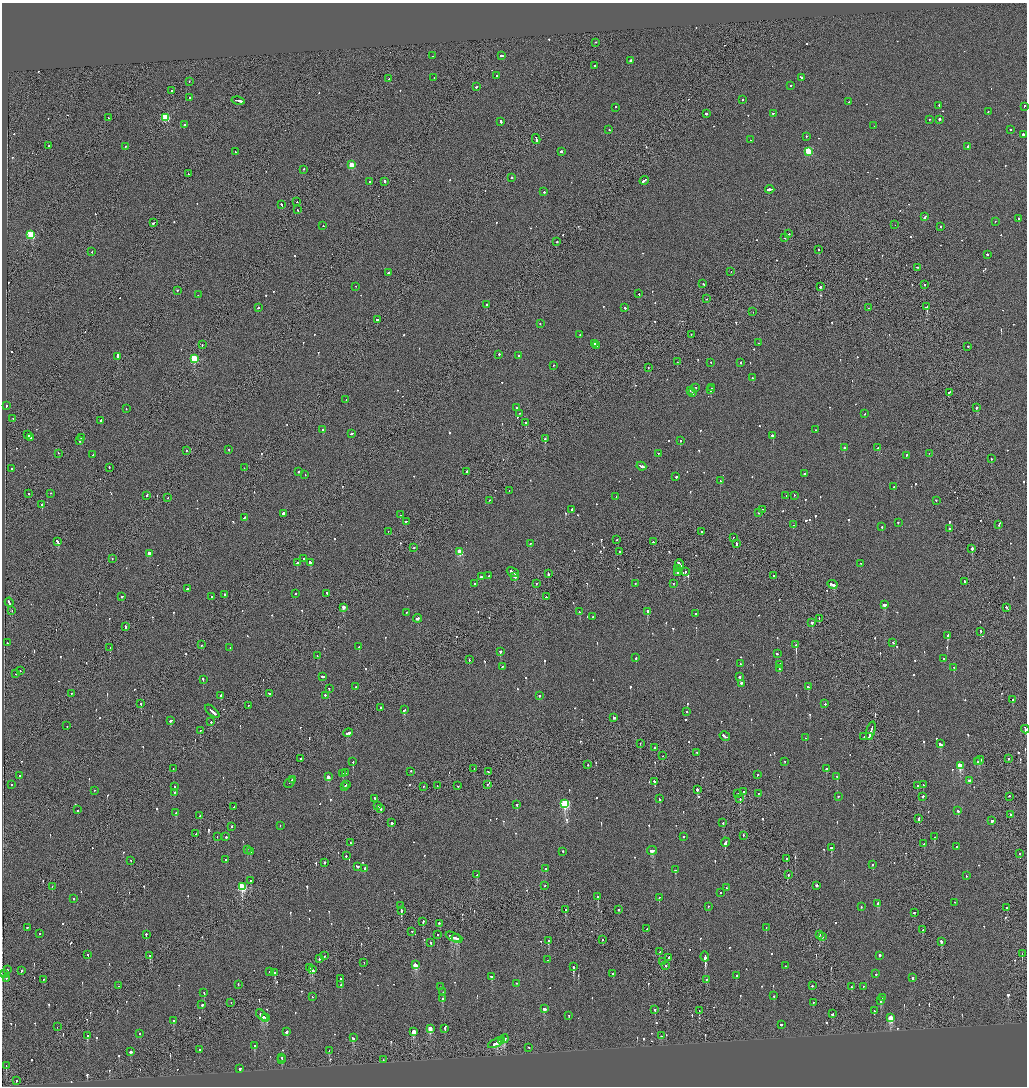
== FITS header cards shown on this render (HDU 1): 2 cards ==
NAXIS1  =                 2050
NAXIS2  =                 2168

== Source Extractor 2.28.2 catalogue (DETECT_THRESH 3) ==
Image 2050 x 2168 px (HDU 1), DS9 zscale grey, zoomed out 1/2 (1 PNG px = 2 x 2 image px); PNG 1029 x 1088 px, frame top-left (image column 2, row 2168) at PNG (2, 3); each listed source drawn as its Kron ellipse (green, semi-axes under 4 px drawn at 4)
Background -0.0834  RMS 0.067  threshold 0.201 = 3 sigma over >= 5 px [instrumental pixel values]
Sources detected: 957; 43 cannot appear on this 1/2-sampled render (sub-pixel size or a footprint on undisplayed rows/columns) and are neither listed nor drawn; of the other 914, the 500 brightest by FLUX_AUTO listed and drawn (414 fainter detections omitted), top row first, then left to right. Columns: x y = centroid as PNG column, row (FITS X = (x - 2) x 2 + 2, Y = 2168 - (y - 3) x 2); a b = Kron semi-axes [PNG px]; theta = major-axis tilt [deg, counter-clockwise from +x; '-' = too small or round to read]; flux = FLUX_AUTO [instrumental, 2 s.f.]
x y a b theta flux
596 43 2 1 - 110
432 56 2 2 - 88
502 56 4 2 - 360
631 61 2 2 - 2000
595 66 2 2 - 280
497 76 2 2 - 120
434 78 2 2 - 66
801 78 4 2 - 260
388 79 2 2 - 100
189 82 2 1 - 62
790 86 2 2 - 270
477 87 3 2 - 160
172 91 3 2 - 690
190 98 2 2 - 69
742 100 2 2 - 73
238 101 7 2 -12 670
849 102 2 1 - 74
939 106 2 2 - 150
1024 107 2 2 - 260
615 108 2 2 - 510
988 112 2 2 - 72
706 114 2 2 - 240
773 114 2 1 - 120
108 118 2 2 - 73
165 118 3 3 - 840
929 120 2 2 - 65
939 120 2 2 - 210
501 122 3 2 - 180
184 125 2 2 - 300
874 126 2 1 - 82
609 130 2 2 - 81
1011 130 2 2 - 87
1023 135 2 2 - 390
806 137 2 1 - 170
536 140 5 2 - 410
751 140 2 2 - 100
49 146 2 2 - 94
125 147 2 2 - 270
968 147 2 1 - 910
235 152 2 2 - 69
561 152 2 2 - 240
808 152 3 3 - 630
352 165 3 3 - 430
304 170 2 2 - 580
188 174 2 2 - 110
512 178 2 2 - 200
644 181 5 2 - 210
369 182 2 2 - 62
385 182 2 2 - 390
770 190 4 2 - 640
544 192 2 2 - 130
297 202 2 1 - 71
282 205 3 2 - 180
297 210 2 1 - 260
925 217 3 2 - 210
1018 219 3 2 - 84
995 222 2 1 - 65
154 223 3 2 - 150
895 225 2 1 - 88
323 226 2 1 - 66
940 227 2 2 - 130
789 234 2 1 - 88
31 235 3 3 - 920
785 238 2 2 - 72
557 242 2 1 - 110
818 250 2 2 - 110
92 252 2 1 - 82
987 255 2 2 - 93
917 268 3 2 - 110
731 272 2 1 - 73
388 273 2 2 - 130
703 284 3 2 - 110
924 285 2 1 - 96
356 287 2 2 - 94
820 287 2 1 - 1100
177 291 2 2 - 290
639 294 2 2 - 62
198 295 2 2 - 92
707 299 2 1 - 88
486 305 2 2 - 140
927 307 4 2 - 1700
258 308 2 2 - 210
625 308 2 2 - 100
868 308 2 1 - 94
753 312 2 1 - 69
377 320 3 2 - 190
540 324 2 2 - 88
580 335 2 2 - 76
691 335 2 1 - 70
758 343 2 2 - 150
594 344 2 2 - 280
202 345 2 2 - 88
597 346 2 1 - 88
968 347 2 2 - 89
499 355 2 2 - 200
518 356 2 1 - 140
118 357 2 2 - 8600
194 359 3 3 - 920
677 362 2 1 - 120
711 363 2 2 - 70
741 363 2 2 - 130
553 366 2 1 - 130
648 368 2 2 - 85
752 378 2 2 - 110
696 388 2 2 - 63
711 388 2 2 - 500
710 390 2 2 - 210
690 391 2 2 - 62
693 393 2 2 - 96
949 393 3 2 - 150
346 400 2 2 - 74
6 406 2 2 - 310
516 408 2 2 - 150
977 408 2 1 - 1200
126 409 2 2 - 110
519 414 2 2 - 64
865 414 2 1 - 73
13 419 2 2 - 72
100 421 2 2 - 590
526 423 2 2 - 210
323 430 2 2 - 480
816 430 2 2 - 65
351 434 3 2 - 160
28 435 2 2 - 2900
773 436 3 2 - 420
30 438 2 2 - 170
81 438 2 2 - 180
545 439 2 2 - 270
80 441 2 2 - 77
680 441 2 2 - 69
844 448 3 2 - 590
878 448 3 2 - 180
229 450 2 2 - 68
186 451 2 2 - 96
58 454 2 1 - 77
658 454 2 2 - 120
929 454 2 1 - 83
93 455 2 2 - 79
906 456 3 2 - 140
991 459 2 2 - 99
641 467 5 2 - 630
109 468 2 2 - 110
244 468 2 1 - 70
12 469 2 2 - 75
298 472 2 2 - 270
467 472 2 2 - 520
804 474 2 2 - 240
305 475 2 2 - 72
676 477 2 2 - 440
720 481 2 2 - 430
894 487 2 2 - 110
509 491 2 1 - 89
28 494 2 1 - 200
50 494 2 2 - 88
147 496 2 2 - 130
786 496 2 2 - 67
794 496 2 2 - 63
616 497 2 1 - 97
168 498 2 2 - 67
489 501 2 2 - 69
936 501 2 2 - 120
42 505 2 2 - 6900
572 510 2 2 - 190
762 510 2 2 - 110
758 513 2 2 - 64
283 514 2 2 - 1000
400 515 2 1 - 76
244 518 2 2 - 100
406 522 2 2 - 86
898 523 2 2 - 180
793 525 2 1 - 140
999 525 3 2 - 140
882 527 2 2 - 73
949 529 2 2 - 69
388 532 2 2 - 63
701 532 2 2 - 240
733 538 2 1 - 67
616 540 2 1 - 69
58 542 3 2 - 490
653 542 2 2 - 73
530 544 2 2 - 100
736 544 3 2 - 170
414 548 2 2 - 80
972 549 2 1 - 760
460 552 3 3 - 580
619 552 2 2 - 170
149 554 2 2 - 120
112 559 2 2 - 83
303 559 2 2 - 130
297 563 2 2 - 300
310 563 3 2 - 640
679 564 5 2 - 450
861 564 2 1 - 97
677 569 2 2 - 93
513 572 6 2 -31 460
685 572 2 2 - 110
678 573 2 1 - 180
548 574 3 2 - 230
489 576 2 2 - 89
773 576 2 2 - 79
481 577 3 2 - 260
515 577 3 2 - 200
965 582 4 2 - 250
474 584 2 2 - 130
536 584 2 2 - 500
635 584 2 2 - 230
674 584 2 2 - 130
832 585 5 2 - 930
187 589 2 2 - 170
295 594 2 2 - 86
327 594 3 2 - 160
224 595 2 2 - 190
122 597 2 2 - 260
212 597 2 2 - 85
546 597 2 2 - 110
9 603 4 2 - 260
884 605 3 2 - 250
343 608 3 2 - 200
1006 608 2 2 - 320
12 611 2 1 - 280
580 612 3 2 - 240
647 612 2 2 - 800
406 613 2 1 - 98
696 614 2 2 - 100
592 617 2 2 - 90
417 619 4 2 - 290
819 619 2 1 - 110
812 623 2 2 - 240
125 627 2 2 - 460
981 632 3 2 - 150
947 636 3 2 - 310
8 643 2 2 - 100
893 643 2 2 - 81
201 645 2 2 - 81
796 645 2 1 - 3400
359 647 2 2 - 150
110 648 2 1 - 100
230 648 2 2 - 67
500 652 2 2 - 490
777 654 2 2 - 140
317 656 2 2 - 98
636 658 2 2 - 97
943 659 2 2 - 64
469 660 2 2 - 110
740 664 2 2 - 70
780 665 2 2 - 150
502 667 2 2 - 75
954 668 2 2 - 170
779 669 2 2 - 220
20 671 2 1 - 140
16 674 2 2 - 240
322 677 3 2 - 350
740 677 2 2 - 300
203 680 3 2 - 190
741 684 2 2 - 230
356 687 2 2 - 69
808 687 3 2 - 250
329 689 2 2 - 86
71 694 2 2 - 64
269 694 2 2 - 130
221 696 3 2 - 200
326 696 3 2 - 160
539 696 2 2 - 430
1013 700 2 2 - 79
141 704 2 1 - 600
825 704 2 2 - 78
248 705 2 2 - 70
380 708 2 1 - 270
404 710 3 2 - 140
212 712 8 2 -42 540
687 712 2 2 - 76
613 718 2 2 - 240
171 721 3 2 - 160
211 722 2 2 - 160
67 726 2 2 - 69
1025 730 4 2 - 250
200 731 2 1 - 110
871 731 9 2 73 690
348 733 5 2 - 260
725 737 5 2 - 290
864 737 2 1 - 74
869 737 2 2 - 170
806 738 2 2 - 110
640 744 2 1 - 69
940 744 4 2 - 240
654 748 2 2 - 140
697 753 2 2 - 70
662 756 2 1 - 67
301 759 2 1 - 110
1008 759 2 2 - 130
980 761 4 2 - 340
353 762 2 2 - 390
785 762 2 2 - 77
978 762 2 2 - 230
588 765 2 1 - 74
960 766 3 3 - 540
173 769 2 1 - 170
474 769 2 1 - 72
826 769 2 2 - 120
411 772 2 1 - 110
488 772 2 2 - 140
346 773 2 2 - 100
342 774 2 2 - 180
757 775 2 2 - 110
20 776 2 2 - 84
328 777 3 2 - 180
837 777 3 2 - 96
292 780 4 2 - 310
970 781 3 2 - 220
655 782 3 2 - 260
290 783 6 1 45 290
11 785 2 2 - 140
346 785 2 2 - 71
487 785 2 2 - 130
923 785 2 2 - 68
437 786 2 1 - 67
458 786 2 2 - 65
918 786 2 2 - 110
175 787 2 2 - 120
345 787 2 2 - 150
423 787 2 1 - 64
697 790 2 2 - 860
94 791 2 1 - 89
744 792 2 2 - 600
175 793 2 2 - 73
738 794 3 1 - 250
758 794 2 2 - 69
838 797 2 2 - 78
923 797 2 2 - 190
1009 797 2 1 - 170
374 799 3 2 - 240
659 799 3 1 - 120
740 799 2 1 - 160
565 804 4 3 - 1700
517 805 2 2 - 180
378 806 2 1 - 87
234 807 2 1 - 91
380 809 4 2 - 230
77 810 2 2 - 200
958 811 2 2 - 470
176 813 3 2 - 160
1010 815 2 2 - 78
200 816 2 2 - 81
918 819 3 2 - 200
992 821 2 2 - 1300
392 823 2 2 - 300
723 823 2 2 - 140
280 826 2 2 - 76
231 827 2 2 - 160
196 834 2 1 - 95
743 836 2 1 - 85
217 837 2 1 - 97
226 837 2 2 - 280
683 837 2 2 - 180
934 837 2 2 - 82
351 843 2 2 - 66
725 843 4 2 - 440
924 844 3 2 - 110
957 847 2 2 - 180
831 848 3 2 - 190
247 850 2 2 - 140
652 851 5 2 - 250
250 852 2 2 - 150
563 852 2 2 - 140
1020 854 2 2 - 85
346 856 2 2 - 76
787 859 2 2 - 64
226 860 2 2 - 160
131 861 2 2 - 73
324 863 2 2 - 100
873 865 2 2 - 65
357 867 3 2 - 220
365 869 2 2 - 130
546 869 2 2 - 430
675 870 3 2 - 88
477 875 3 2 - 310
788 875 2 2 - 64
966 876 2 2 - 79
250 881 2 2 - 91
545 886 2 2 - 73
817 886 2 2 - 1300
52 887 2 2 - 130
242 887 4 3 - 1200
726 888 2 2 - 99
720 893 2 2 - 67
598 897 3 2 - 310
659 898 2 2 - 75
74 899 2 2 - 67
954 903 2 2 - 79
878 904 3 2 - 75
401 906 2 2 - 68
708 907 2 1 - 64
861 907 2 2 - 83
1007 908 2 2 - 280
565 910 2 2 - 430
619 910 2 2 - 180
401 911 2 2 - 550
914 913 3 2 - 110
423 922 3 2 - 200
439 924 2 2 - 120
27 928 2 2 - 96
766 928 2 2 - 270
647 929 2 2 - 190
923 930 2 2 - 160
412 932 2 2 - 100
39 934 2 2 - 110
146 935 2 2 - 160
438 935 2 1 - 88
819 935 3 2 - 220
453 937 8 1 -26 540
823 937 2 1 - 140
457 939 5 3 - 650
603 940 2 1 - 75
549 941 2 2 - 98
941 942 2 2 - 290
430 943 2 1 - 320
660 952 3 2 - 160
1022 954 2 1 - 150
88 955 2 2 - 79
150 956 2 2 - 150
324 956 2 1 - 170
879 956 3 2 - 290
705 957 5 2 - 2900
669 958 3 2 - 190
319 959 3 1 - 370
548 960 2 2 - 83
662 962 2 2 - 110
364 963 2 1 - 62
415 965 4 2 - 330
666 966 2 2 - 77
785 966 2 2 - 64
573 967 3 2 - 690
310 968 2 1 - 430
7 970 2 2 - 96
312 970 3 2 - 180
22 971 3 2 - 130
270 972 2 1 - 110
275 973 2 2 - 370
4 974 2 2 - 66
613 974 2 2 - 190
876 974 2 2 - 130
736 976 2 2 - 250
492 977 3 2 - 240
912 978 2 2 - 380
6 979 2 2 - 68
340 979 2 2 - 93
43 980 2 1 - 64
706 980 2 2 - 65
517 984 2 2 - 90
238 985 2 2 - 86
341 985 2 2 - 130
119 986 2 1 - 76
812 986 2 2 - 85
441 987 2 2 - 74
851 987 2 2 - 94
863 987 2 2 - 110
443 992 2 2 - 170
204 993 2 2 - 140
774 996 2 2 - 140
312 997 2 1 - 69
883 998 2 2 - 87
442 999 2 2 - 620
881 1001 2 2 - 160
231 1003 2 1 - 110
813 1003 2 2 - 66
202 1005 2 2 - 230
544 1009 3 2 - 240
655 1010 2 2 - 360
699 1011 3 1 - 90
874 1011 2 2 - 110
832 1014 2 2 - 120
262 1016 7 2 -46 490
569 1016 2 2 - 220
266 1018 3 1 - 190
891 1018 4 3 - 730
173 1021 2 2 - 69
781 1025 2 2 - 340
57 1027 2 1 - 69
430 1029 3 2 - 370
445 1029 3 2 - 230
286 1032 3 2 - 200
413 1032 4 2 - 290
140 1034 2 2 - 65
87 1036 3 2 - 210
662 1036 2 2 - 120
353 1038 3 2 - 110
504 1039 4 2 - 390
501 1041 2 2 - 170
496 1043 8 2 26 470
254 1046 3 2 - 150
529 1048 2 2 - 81
199 1050 2 1 - 100
329 1051 2 2 - 99
131 1052 3 2 - 200
282 1058 2 1 - 170
282 1060 2 2 - 68
383 1060 2 1 - 120
6 1066 2 1 - 97
240 1069 2 2 - 1100
16 1081 2 1 - 160
At the frame edge (FLAGS 8, measured only in part): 2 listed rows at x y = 1024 107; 1025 730
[414 fainter detections neither listed nor drawn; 43 sub-pixel or undisplayed-footprint detections neither listed nor drawn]